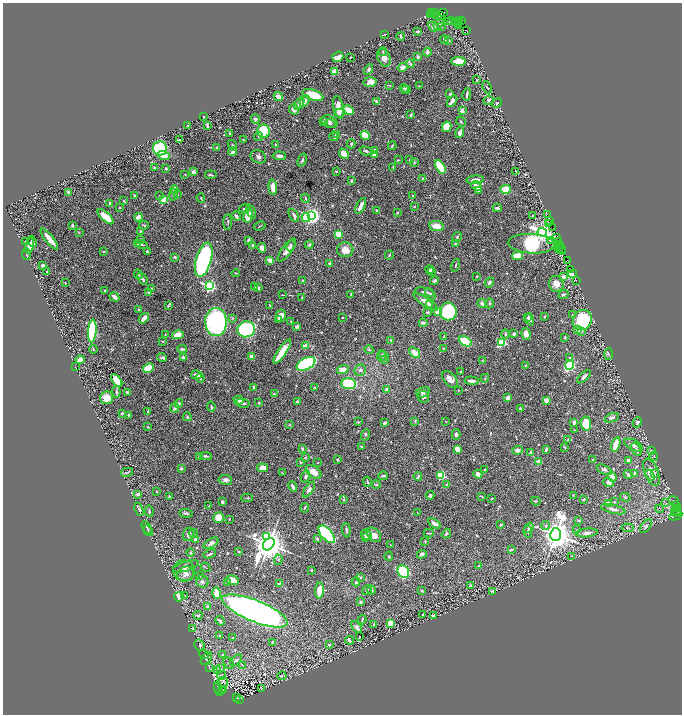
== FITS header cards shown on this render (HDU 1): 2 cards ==
NAXIS1  =                 1359
NAXIS2  =                 1424

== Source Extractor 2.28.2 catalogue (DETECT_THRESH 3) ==
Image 1359 x 1424 px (HDU 1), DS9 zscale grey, zoomed out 1/2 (1 PNG px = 2 x 2 image px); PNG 684 x 716 px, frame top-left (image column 2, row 1423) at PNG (3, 3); each listed source drawn as its Kron ellipse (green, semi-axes under 4 px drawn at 4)
Background 0.536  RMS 0.016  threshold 0.049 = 3 sigma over >= 5 px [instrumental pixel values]
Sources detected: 741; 50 cannot appear on this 1/2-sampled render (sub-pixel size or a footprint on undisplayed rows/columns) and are neither listed nor drawn; of the other 691, the 500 brightest by FLUX_AUTO listed and drawn (191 fainter detections omitted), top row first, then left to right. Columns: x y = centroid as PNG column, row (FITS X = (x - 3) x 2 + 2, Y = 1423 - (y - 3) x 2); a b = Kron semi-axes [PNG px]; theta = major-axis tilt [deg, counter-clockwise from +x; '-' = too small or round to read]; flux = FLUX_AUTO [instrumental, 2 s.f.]
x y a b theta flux
434 12 2 1 - 20
443 12 2 1 - 63
432 13 3 2 - 43
430 15 2 1 - 35
436 16 4 1 - 310
440 16 4 3 - 1800
452 21 3 2 - 110
462 21 2 1 - 85
449 22 3 2 - 80
457 22 4 2 - 19
459 22 2 2 - 290
459 23 3 1 - 630
439 24 6 4 50 4.7
458 25 3 2 - 750
441 26 2 2 - 6.5
433 27 5 4 - 10
466 30 2 1 - 74
417 31 4 2 - 5.6
384 34 3 1 - 2.2
401 36 4 2 - 9.9
444 40 4 2 - 3.4
449 40 4 3 - 3.6
383 52 4 2 - 2.4
427 52 4 3 - 10
338 57 6 5 - 67
351 57 2 2 - 2.4
418 57 2 2 - 9.5
384 58 9 6 -65 23
458 61 7 4 -5 59
410 64 4 3 - 4.9
403 67 5 4 - 16
369 69 5 3 - 8.4
335 72 2 2 - 80
476 80 4 3 - 2.2
370 82 6 5 - 22
390 85 4 3 - 2.7
419 86 2 2 - 2.3
487 87 6 3 -65 3.7
404 88 4 3 - 4
406 90 4 3 - 2.3
450 94 3 2 - 2.8
467 94 6 2 79 8.6
313 95 11 5 -16 110
278 97 5 3 - 30
489 100 5 4 - 7.1
305 101 6 4 59 14
452 101 7 3 54 17
376 102 3 2 - 7.5
497 103 5 2 - 3.6
299 104 7 4 57 10
338 107 11 5 -77 34
294 109 5 4 - 15
348 110 6 4 -27 50
462 111 3 3 - 18
340 113 6 3 18 6.5
411 115 3 2 - 4.3
203 117 3 2 - 2.3
255 119 4 4 - 8.3
323 122 3 3 - 4.6
329 122 8 5 -27 10
461 122 5 3 - 3.9
330 124 6 3 -10 4.3
207 125 4 2 - 5.1
187 126 3 2 - 2.4
447 127 5 4 - 57
263 131 7 6 - 100
229 133 3 2 - 2.6
460 133 5 3 - 13
336 135 4 3 - 10
365 135 5 3 - 65
258 137 4 4 - 4.2
334 137 4 2 - 4.3
179 140 3 2 - 6.4
244 140 4 2 - 2.6
351 144 4 3 - 4.5
232 145 5 2 - 3.6
275 145 3 2 - 2.7
392 146 4 2 - 2.5
160 148 7 7 - 200
217 148 3 3 - 2.8
374 150 3 3 - 9.4
366 151 7 3 -14 6.7
233 152 4 3 - 18
344 154 6 3 -49 32
375 154 4 3 - 11
164 155 6 4 -19 23
279 156 7 3 -5 12
258 157 8 6 -25 9.9
302 160 7 3 70 5
398 160 3 3 - 2.6
410 160 3 2 - 3
414 162 3 3 - 2.4
154 167 3 3 - 2.2
393 167 4 3 - 2.3
440 167 7 4 -58 110
166 168 3 2 - 4.3
336 171 2 2 - 2.8
516 171 3 2 - 3.8
193 172 2 2 - 35
185 174 2 2 - 2.2
211 175 6 2 -6 4.6
423 179 4 2 - 2.7
475 180 9 3 6 20
351 181 3 2 - 4.6
476 186 5 3 - 21
273 187 8 3 -86 33
505 189 5 4 - 54
174 190 5 2 - 18
478 190 4 3 - 9.6
68 192 3 2 - 3.8
134 195 3 3 - 2.8
173 195 5 3 - 4.8
177 195 3 3 - 3.6
413 195 3 2 - 2.4
159 196 3 2 - 2.7
201 198 4 2 - 2.6
305 198 4 3 - 3.9
163 199 4 4 - 29
124 201 3 2 - 3.5
109 204 3 2 - 6
361 206 8 3 62 24
414 206 3 2 - 2.5
120 208 2 2 - 2.2
244 208 5 2 - 4.8
497 208 4 3 - 8.2
251 211 7 3 -64 11
376 211 4 3 - 3.6
397 213 4 2 - 2.8
547 214 2 1 - 36
294 215 7 3 -61 8
236 216 5 3 - 5.7
248 216 7 5 75 50
311 216 4 4 - 1600
532 216 3 2 - 2.2
106 217 10 4 -41 56
138 217 4 3 - 26
306 218 4 3 - 47
550 221 4 2 - 110
228 222 8 3 90 3.9
549 223 2 2 - 27
72 225 4 2 - 3.8
144 225 4 3 - 3
259 226 6 2 27 2.8
437 226 7 5 -8 33
552 228 2 1 - 54
140 231 3 2 - 2.9
542 232 5 3 - 2000
79 233 3 3 - 2.2
338 234 3 3 - 150
457 237 5 3 - 4.4
556 237 3 3 - 270
49 239 13 3 -51 34
141 239 2 2 - 6.3
248 240 3 3 - 8.5
550 240 4 4 - 3.2
25 241 3 2 - 2.8
32 241 6 2 -65 8
558 241 4 2 - 110
455 243 3 3 - 3.2
138 244 4 3 - 3
531 244 23 10 -3 350
141 245 6 3 -15 4.7
253 245 4 4 - 10
309 245 4 3 - 6.7
561 245 4 2 - 300
30 246 8 4 78 24
291 246 6 4 64 6.3
262 248 5 4 - 24
559 248 2 1 - 51
561 249 5 2 - 140
287 250 14 5 53 23
345 250 8 7 - 31
104 251 2 2 - 4.2
147 252 2 2 - 4.3
562 252 3 1 - 120
26 254 6 3 -83 5.9
389 255 4 2 - 2.7
518 256 5 3 - 91
175 257 3 3 - 4.7
204 260 18 7 74 810
270 260 4 3 - 24
567 261 3 1 - 78
330 263 3 3 - 7.5
43 265 3 2 - 13
455 265 6 2 75 4.4
571 269 3 1 - 63
430 270 4 3 - 6.3
47 271 2 2 - 3.3
432 272 4 3 - 4.8
236 273 4 2 - 2.5
138 274 5 3 - 4.4
573 274 4 4 - 180
477 276 2 2 - 3.1
563 277 4 3 - 14
142 279 6 3 -53 10
302 280 3 3 - 3.4
576 280 2 1 - 75
434 281 5 3 - 7.1
489 282 5 3 - 7.8
65 283 2 2 - 2.3
556 284 8 7 - 30
209 286 4 3 - 690
255 287 3 3 - 2.4
152 288 2 2 - 3.2
258 288 3 2 - 8.1
105 290 2 2 - 4.6
149 292 3 3 - 6.6
425 292 10 3 -11 6.9
351 294 4 3 - 2.5
430 294 6 4 -56 6.3
283 295 2 1 - 2.3
563 295 5 3 - 5.2
114 297 5 2 - 23
302 298 2 2 - 2.6
426 302 14 4 -33 32
482 303 5 3 - 8.6
489 303 5 3 - 3.9
429 304 3 2 - 5.1
269 305 2 2 - 2.4
168 306 3 3 - 2.4
139 309 3 3 - 4.2
448 311 9 8 - 300
428 312 4 3 - 6
437 312 2 2 - 49
572 315 2 2 - 3.1
281 316 6 5 - 21
342 317 2 2 - 3.6
528 317 4 3 - 3.3
544 317 3 2 - 3.4
144 318 6 3 52 21
232 318 4 3 - 3.3
279 319 2 2 - 14
530 319 6 4 -72 8.5
582 320 10 9 - 240
291 321 2 1 - 2.6
216 322 14 10 -90 650
423 323 4 3 - 8.2
297 326 3 3 - 9.5
246 329 9 7 20 350
577 330 3 2 - 15
92 331 11 4 86 350
581 331 4 3 - 4.1
165 334 2 2 - 3.6
505 334 4 3 - 6.1
514 334 3 2 - 11
526 334 6 4 -77 20
178 335 6 4 13 38
444 337 4 2 - 6.5
565 337 3 2 - 3.4
390 340 4 2 - 3.1
162 341 3 2 - 3.3
465 341 7 4 -28 120
502 342 3 3 - 300
306 346 3 3 - 34
443 348 2 2 - 2.3
93 349 4 3 - 3.4
182 349 4 2 - 6.1
369 350 4 3 - 3
282 352 14 3 56 110
414 352 6 4 -39 31
608 354 5 3 - 3.7
381 356 5 3 - 4.3
384 356 5 3 - 4.6
183 357 2 2 - 31
252 357 4 2 - 28
162 358 5 3 - 5.4
569 358 3 3 - 2.7
80 360 4 3 - 32
385 360 4 3 - 3
483 360 3 2 - 2.2
306 364 10 6 28 530
570 365 4 3 - 380
526 366 2 2 - 15
75 367 2 1 - 41
148 368 6 4 27 51
343 370 6 4 19 28
360 370 6 5 - 9.5
461 372 2 2 - 3
196 375 5 3 - 16
584 377 8 3 43 10
200 378 4 2 - 6.7
485 378 4 3 - 3
117 380 7 4 -54 68
450 380 10 5 -47 21
472 381 7 3 -4 14
349 384 7 5 -4 210
253 387 3 2 - 3.7
314 388 2 2 - 2.8
387 390 4 4 - 13
458 390 3 2 - 2.5
116 392 6 3 -85 6.9
127 392 3 2 - 10
423 392 7 5 11 12
274 394 3 3 - 2.8
423 397 6 5 - 12
107 398 6 6 - 34
508 398 3 2 - 21
238 400 5 2 - 17
546 400 2 2 - 60
297 401 3 3 - 5.3
179 403 4 4 - 6.3
243 403 7 3 -11 9.8
259 403 3 3 - 2.6
211 407 5 2 - 3.9
174 408 5 4 - 12
520 409 3 2 - 6.4
148 412 3 2 - 8.5
122 413 3 3 - 4.2
129 415 3 2 - 5
187 417 4 4 - 4.4
612 418 7 4 21 9.7
415 421 4 3 - 2.7
445 421 2 2 - 3.6
358 422 3 3 - 2.5
574 422 3 2 - 15
637 422 5 4 - 7.5
384 423 3 2 - 7.8
586 424 7 5 -84 76
289 425 4 2 - 2.3
148 427 3 2 - 2.9
574 430 2 2 - 2.4
456 434 5 4 - 7.4
366 435 6 3 68 3.9
568 440 2 2 - 7.1
616 445 7 3 74 50
633 445 10 5 -26 13
361 447 2 2 - 2.6
565 447 4 2 - 3.1
302 449 3 2 - 5.9
457 449 4 3 - 31
546 449 4 2 - 6.8
636 449 7 4 -63 8.8
517 450 5 4 - 15
651 450 4 3 - 2.5
531 453 4 3 - 13
206 456 6 3 -6 7
654 456 4 2 - 3
199 457 3 3 - 2.4
305 458 3 2 - 3.3
337 459 3 2 - 8.1
593 459 2 2 - 3.6
628 460 3 3 - 9.4
300 462 4 3 - 3.2
539 462 3 2 - 68
318 463 2 2 - 3.1
181 468 3 3 - 4.9
262 468 5 4 - 29
484 470 3 2 - 2.8
604 470 8 3 -25 7.4
127 472 6 3 14 4.4
313 472 9 5 -37 30
652 472 14 7 -68 37
282 473 2 2 - 2.8
634 473 2 2 - 5.9
654 473 4 2 - 5.4
478 474 4 4 - 15
628 474 5 3 - 4.9
441 475 3 3 - 230
650 475 6 4 -51 11
306 476 6 3 67 5.7
383 476 5 2 - 6.3
418 476 4 2 - 5.7
612 477 5 4 - 24
225 480 7 5 -7 9.8
367 482 5 2 - 3.3
609 483 5 3 - 11
447 484 3 3 - 3.4
376 485 5 4 - 4.8
293 487 5 2 - 15
309 490 9 4 57 9.6
156 492 3 2 - 2.5
138 494 3 3 - 7.9
430 495 4 3 - 7.8
573 495 2 2 - 2.4
482 496 3 2 - 2.4
169 497 4 3 - 3.3
625 497 5 2 - 3
247 498 6 2 0 2.9
492 498 3 2 - 3.4
583 499 3 3 - 6
343 500 4 3 - 2.6
536 501 4 2 - 3
674 501 6 3 -35 3.1
222 502 4 2 - 6.3
614 502 4 3 - 3.5
609 503 2 2 - 62
665 503 3 3 - 2.6
209 506 2 1 - 2.2
676 506 3 2 - 210
305 508 5 2 - 3.5
675 508 2 1 - 11
139 509 7 3 -69 5
613 509 12 4 -14 15
660 509 4 2 - 2.2
676 510 2 1 - 180
149 511 6 3 -82 5
675 512 2 1 - 82
186 513 7 3 -5 5.4
418 513 2 2 - 2.4
677 513 3 2 - 540
676 515 7 2 25 340
219 518 5 5 - 30
229 519 2 2 - 2.8
579 521 3 3 - 4.4
434 523 7 3 -35 21
500 525 3 2 - 2.6
546 525 4 4 - 5.1
646 526 8 3 54 8.6
147 528 7 3 -59 5.5
529 528 5 3 - 7.3
628 528 6 3 -4 3.4
346 530 7 2 -84 5.6
577 530 3 3 - 2.9
148 531 6 3 -54 3.5
528 532 6 3 -79 4.5
194 533 4 3 - 3.2
429 533 5 2 - 3
587 533 11 4 6 18
189 534 7 5 59 11
327 534 11 5 -48 470
446 534 5 3 - 5.2
366 535 6 4 -40 8.4
374 535 8 6 -45 22
556 535 6 5 - 6300
267 537 4 3 - 130
366 538 4 3 - 3
196 539 4 3 - 9.5
317 539 3 3 - 6.8
425 541 4 3 - 3
211 543 8 4 30 12
269 544 7 5 49 7900
390 545 2 2 - 3.9
511 550 3 2 - 6
239 551 4 3 - 2.3
190 552 4 3 - 5.9
210 554 6 2 26 4.9
422 554 5 3 - 12
389 556 5 3 - 3.4
572 556 4 2 - 2.3
278 560 5 3 - 5.7
186 566 13 4 18 10
479 566 4 3 - 3.2
205 567 5 2 - 2.7
311 570 2 2 - 7.6
184 571 10 10 - 25
403 572 7 5 -56 300
186 574 8 7 - 21
200 575 3 3 - 3.1
360 577 3 2 - 4
232 580 7 4 -15 39
202 582 6 6 - 9.7
228 582 3 3 - 4.6
356 582 4 3 - 7
279 584 3 2 - 9.5
470 586 3 3 - 6.3
319 590 8 3 85 63
367 590 5 2 - 3.3
371 590 4 3 - 4.2
422 591 3 2 - 3.5
493 591 3 2 - 3.9
217 593 6 4 -72 51
185 595 4 3 - 2.9
179 597 5 4 - 56
361 602 3 2 - 11
208 607 2 2 - 19
255 611 35 10 -22 2300
198 615 5 4 - 3.5
423 615 2 2 - 2.5
433 616 4 3 - 8.1
362 619 5 2 - 6.5
220 621 5 2 - 6.5
391 623 3 3 - 39
373 624 3 2 - 5.3
357 627 7 4 -51 13
192 629 3 2 - 2.9
220 636 3 2 - 4.6
359 637 3 2 - 3
233 638 2 2 - 3.4
349 640 4 3 - 7.5
272 642 3 2 - 4.5
200 645 6 5 - 6
329 645 3 3 - 3.8
204 654 5 3 - 3.5
222 655 3 3 - 4.9
206 659 7 4 49 6.3
236 660 7 3 42 4.8
229 663 6 4 -55 6
242 665 3 3 - 2.9
209 667 4 1 - 2.6
221 669 4 3 - 2.9
218 671 3 3 - 2.6
222 675 5 2 - 2.6
282 676 4 3 - 2.7
222 682 5 5 - 8.8
262 688 4 2 - 2.4
219 689 7 3 -76 310
224 690 2 2 - 51
221 691 3 2 - 180
237 697 4 2 - 410
239 699 3 2 - 440
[191 fainter detections neither listed nor drawn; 50 sub-pixel or undisplayed-footprint detections neither listed nor drawn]